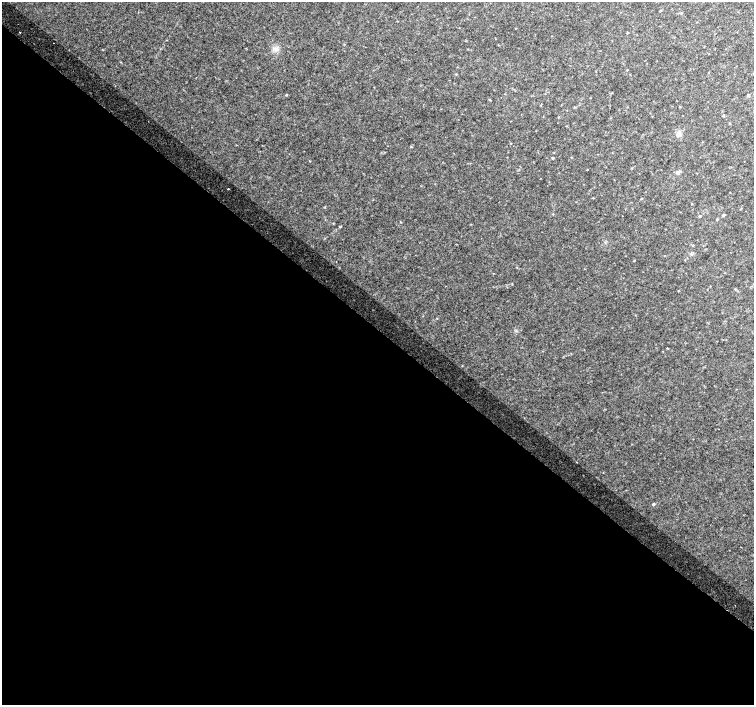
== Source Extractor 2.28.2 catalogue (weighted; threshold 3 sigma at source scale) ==
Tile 14 of 4 x 4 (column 2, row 4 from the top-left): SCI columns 1539-3041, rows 267-1672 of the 6074 x 6092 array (HDU 1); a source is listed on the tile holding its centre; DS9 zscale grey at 2 x 2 block average (1 PNG px = mean of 2 x 2 image px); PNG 756 x 707 px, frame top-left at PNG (2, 2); no overlay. Shown black and unused: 53% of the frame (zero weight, under 2 of 3 exposures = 5% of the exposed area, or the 3 px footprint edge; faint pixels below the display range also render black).
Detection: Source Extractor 2.28.2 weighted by HDU 2 'WHT'; one run over the whole footprint, this tile lists its part. Background 0.011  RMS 0.013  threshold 0.0579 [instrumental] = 3 sigma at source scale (4.5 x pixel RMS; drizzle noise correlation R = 1.50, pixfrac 1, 0.0396/0.0396 arcsec/px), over >= 5 px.
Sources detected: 10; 1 cosmic-ray / hot-pixel residue — not listed; the other 9 listed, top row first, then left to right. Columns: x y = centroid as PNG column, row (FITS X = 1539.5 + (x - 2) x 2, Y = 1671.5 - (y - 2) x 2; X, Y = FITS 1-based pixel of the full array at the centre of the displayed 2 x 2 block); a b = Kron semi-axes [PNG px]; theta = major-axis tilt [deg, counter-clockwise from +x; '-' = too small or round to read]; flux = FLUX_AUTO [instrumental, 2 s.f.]
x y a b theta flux
19 32 2 2 - 6.3
53 43 2 2 - 2.8
276 50 4 3 - 5.2
286 95 3 2 - 1.7
679 133 6 6 - 9.3
411 147 3 2 - 1.7
678 172 6 4 54 6
228 189 2 2 - 6.6
653 504 3 2 - 2.2